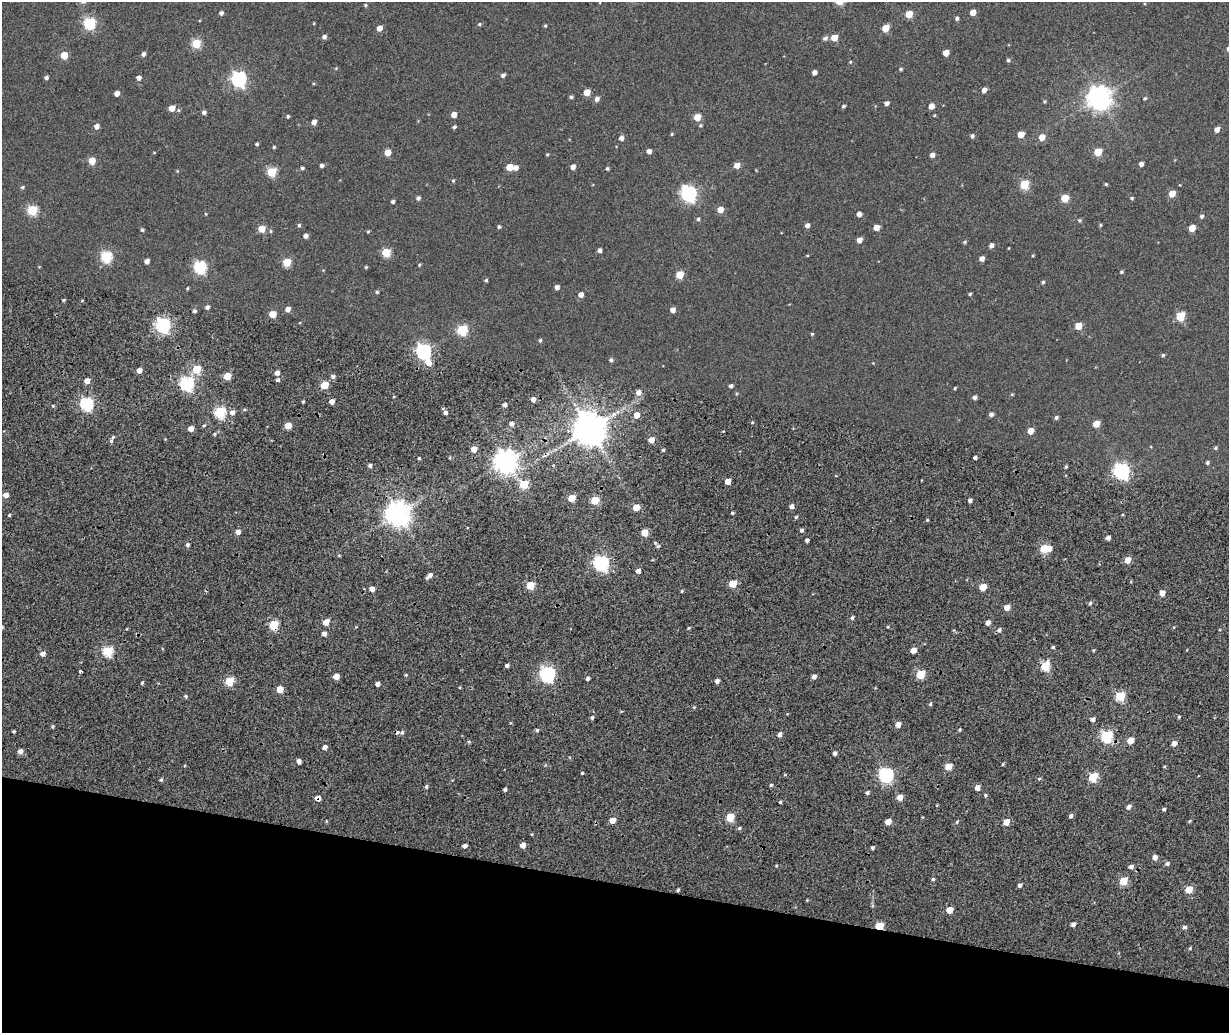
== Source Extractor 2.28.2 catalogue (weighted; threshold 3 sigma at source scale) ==
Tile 11 of 4 x 3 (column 3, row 3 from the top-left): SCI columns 2574-3800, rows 394-1424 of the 5147 x 3851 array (HDU 1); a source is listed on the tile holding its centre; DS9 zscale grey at full resolution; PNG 1231 x 1035 px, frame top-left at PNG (2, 2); no overlay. Shown black and unused: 15% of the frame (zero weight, under 2 of 4 exposures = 9% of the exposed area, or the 3 px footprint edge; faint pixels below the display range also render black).
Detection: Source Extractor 2.28.2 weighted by HDU 2 'WHT'; one run over the whole footprint, this tile lists its part. Background 0.0816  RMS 0.044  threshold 0.198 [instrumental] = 3 sigma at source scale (4.5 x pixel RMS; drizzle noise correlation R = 1.50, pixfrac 1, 0.0396/0.0396 arcsec/px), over >= 5 px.
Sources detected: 302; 2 cosmic-ray / hot-pixel residue — not listed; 1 inside a brighter listed object's ellipse — not listed separately; the other 299 listed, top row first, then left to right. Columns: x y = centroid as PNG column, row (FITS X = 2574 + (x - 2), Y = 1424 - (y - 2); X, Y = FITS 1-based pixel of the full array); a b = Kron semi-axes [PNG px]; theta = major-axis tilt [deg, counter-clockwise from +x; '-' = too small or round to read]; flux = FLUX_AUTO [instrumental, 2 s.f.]
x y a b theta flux
365 5 5 3 - 4.4
973 12 5 4 - 31
221 13 5 4 - 9.1
909 14 5 5 - 68
957 18 4 4 - 7.5
90 23 6 6 - 350
479 24 4 4 - 5.1
545 26 4 3 - 3.8
380 28 5 4 - 29
886 28 5 5 - 69
324 37 5 4 - 12
825 38 6 5 - 9.7
834 38 5 5 - 49
196 43 5 5 - 150
946 53 5 4 - 39
143 54 5 4 - 11
64 55 5 5 - 79
1008 60 4 4 - 6
850 62 4 4 - 3.9
336 68 5 3 - 2.9
901 69 4 4 - 4.9
814 72 4 4 - 15
503 75 4 4 - 11
46 78 4 4 - 9.8
139 78 5 4 - 16
239 79 6 6 - 830
984 90 4 4 - 20
587 92 5 5 - 57
117 93 4 4 - 21
571 97 4 3 - 6
1099 98 8 8 - 3000
1145 98 5 4 - 4.4
597 99 5 5 - 15
1044 101 4 4 - 3.9
887 103 4 4 - 13
843 106 4 4 - 5.8
931 106 5 4 - 31
172 108 5 4 - 39
178 110 5 4 - 4.6
204 112 4 4 - 10
454 114 5 4 - 26
288 116 4 3 - 5.3
697 117 5 5 - 64
314 122 5 4 - 21
700 125 5 5 - 4.9
96 126 5 4 - 20
454 127 4 4 - 6.6
1217 129 5 4 - 21
672 134 4 3 - 3.7
1021 134 5 4 - 45
972 136 5 4 - 8.3
1042 137 5 5 - 37
621 138 5 4 - 18
257 144 4 3 - 5.5
274 147 4 4 - 4
649 151 4 4 - 15
388 152 5 5 - 57
1098 152 5 5 - 82
154 153 4 3 - 2.3
547 154 4 3 - 3.5
932 155 5 4 - 16
92 161 5 5 - 58
1141 164 4 4 - 13
322 165 4 4 - 9.8
737 165 5 4 - 32
509 167 5 5 - 52
573 167 5 5 - 17
302 168 4 4 - 6.6
516 168 5 5 - 18
607 168 4 3 - 5.4
272 172 5 5 - 180
453 180 5 4 - 4.2
1024 184 5 5 - 160
1106 184 4 4 - 4
22 187 5 5 - 5.5
689 194 7 6 - 910
1172 194 5 4 - 46
418 198 5 5 - 9
1065 198 5 5 - 86
1132 198 4 4 - 4.8
393 202 4 3 - 8.1
720 209 5 5 - 37
32 210 5 5 - 220
206 214 4 3 - 2.8
859 214 4 4 - 17
1201 216 5 4 - 8
698 219 5 4 - 6
1079 220 5 4 - 5
299 225 5 4 - 5.2
807 225 4 4 - 15
1100 225 5 3 - 3.5
499 227 4 4 - 5.7
876 227 5 4 - 34
1192 228 5 4 - 50
262 229 5 5 - 70
142 230 3 3 - 6
271 231 5 3 - 3.8
368 232 4 4 - 3.4
306 236 4 4 - 16
859 240 5 4 - 21
965 242 5 4 - 4.5
991 245 4 4 - 13
1009 248 4 2 - 1.9
599 250 4 4 - 12
386 252 5 5 - 140
106 256 6 6 - 300
1033 256 4 3 - 3
982 258 5 4 - 18
147 261 4 4 - 19
287 262 5 5 - 130
419 265 5 4 - 4.1
200 267 6 6 - 450
366 267 3 3 - 4
1121 272 4 4 - 4.8
680 275 5 5 - 83
486 280 4 4 - 4.8
1043 282 4 4 - 5.1
557 287 4 4 - 15
187 288 4 3 - 3.6
377 292 4 4 - 5.1
970 294 4 3 - 4
581 295 5 4 - 20
63 300 3 3 - 4.3
207 307 5 5 - 9.5
288 309 5 4 - 22
673 310 4 4 - 21
195 311 4 4 - 8.5
273 314 5 5 - 56
1180 316 6 5 - 130
163 325 6 6 - 820
1078 326 5 5 - 62
462 330 6 5 - 230
812 334 4 4 - 3.5
540 340 5 4 - 5.2
423 351 6 6 - 840
1163 355 5 4 - 4.9
611 360 5 5 - 8.2
429 363 11 6 -65 29
873 363 3 3 - 2.1
197 369 5 5 - 140
139 370 4 4 - 22
277 373 4 4 - 19
227 376 5 4 - 81
333 377 5 5 - 11
278 380 4 4 - 8.2
87 381 5 4 - 25
187 384 6 6 - 690
325 385 5 4 - 100
731 386 4 4 - 8.7
955 388 3 3 - 3.5
638 392 6 5 - 23
1012 394 4 4 - 3.2
974 397 5 4 - 10
533 399 5 5 - 16
303 402 3 3 - 4.7
332 402 4 4 - 24
87 404 6 6 - 560
505 405 4 4 - 11
220 412 5 5 - 350
232 412 6 5 - 18
445 412 5 5 - 11
991 414 5 4 - 11
637 415 5 5 - 30
1056 417 5 4 - 7.7
511 423 5 4 - 13
1096 424 5 5 - 51
288 426 5 4 - 57
191 429 5 5 - 25
589 429 9 9 - 8700
1030 431 5 4 - 38
215 434 5 3 - 4.5
651 440 5 4 - 37
111 441 6 5 - 7.1
1216 448 5 4 - 5
474 449 5 4 - 38
663 450 4 4 - 5.3
975 457 3 3 - 8.1
419 458 4 3 - 4.1
506 461 8 7 - 3300
1207 462 4 4 - 6.7
370 465 4 4 - 9.4
1066 466 4 3 - 4.7
1121 471 7 6 - 940
728 481 4 4 - 37
524 484 5 5 - 130
6 495 5 4 - 25
572 498 5 4 - 65
595 500 5 5 - 120
970 500 4 4 - 10
792 506 4 4 - 15
636 507 5 4 - 53
732 513 4 3 - 4.2
398 514 8 8 - 3700
9 515 4 3 - 4.4
796 517 4 4 - 4.8
927 520 4 3 - 3.5
802 530 4 4 - 8.1
238 532 5 4 - 23
644 532 5 5 - 69
1108 538 4 3 - 15
807 540 3 3 - 7.9
187 545 5 4 - 8.1
658 546 5 4 - 5.4
1044 549 6 5 - 120
1127 560 5 5 - 41
601 563 6 6 - 790
638 571 5 4 - 16
429 576 7 4 41 17
733 584 5 5 - 88
530 585 5 5 - 110
983 587 5 4 - 61
372 589 4 4 - 25
1162 593 5 4 - 28
1090 603 5 4 - 5.9
1007 607 5 4 - 34
852 618 4 3 - 7.5
326 622 6 5 - 32
988 623 4 4 - 16
274 625 5 5 - 170
688 628 4 3 - 3.5
324 634 4 4 - 16
1053 647 3 3 - 5.6
913 650 5 4 - 31
108 651 5 5 - 240
43 654 5 4 - 20
507 666 4 4 - 10
1045 666 6 5 - 160
80 671 3 3 - 8.9
547 674 6 6 - 790
920 674 5 5 - 160
336 676 4 4 - 41
814 677 5 4 - 15
587 678 4 3 - 9.9
229 681 5 5 - 160
717 681 4 4 - 13
142 683 5 3 - 4.5
377 684 4 4 - 15
280 689 5 4 - 59
186 696 5 3 - 5.1
1120 696 5 5 - 200
930 704 4 4 - 4.8
1179 717 4 4 - 4.4
592 718 5 4 - 6.2
1092 719 4 4 - 12
898 724 5 4 - 28
53 726 4 4 - 5
537 730 4 3 - 6.8
960 730 4 3 - 4.9
14 731 3 3 - 4.8
402 733 5 4 - 7.2
779 734 4 4 - 14
1107 736 6 5 - 380
1130 740 5 4 - 50
469 742 5 3 - 4.4
1174 743 5 4 - 24
325 747 5 4 - 16
20 751 5 5 - 17
835 753 4 4 - 12
299 761 4 4 - 15
1003 764 4 3 - 3.7
948 767 5 4 - 63
582 773 3 3 - 4
886 775 6 6 - 680
1093 777 5 5 - 150
1039 779 5 3 - 4.4
161 780 4 4 - 5.8
771 785 4 4 - 5.4
426 787 5 4 - 7.5
977 787 5 4 - 22
505 789 3 3 - 7.3
867 793 5 4 - 7
985 795 4 4 - 5
900 797 5 5 - 29
318 798 5 5 - 24
780 802 3 3 - 5.3
1128 807 5 4 - 13
1164 809 3 3 - 7.3
1071 816 5 4 - 8.7
730 817 5 5 - 110
612 820 5 4 - 39
888 822 5 4 - 33
957 822 5 4 - 5.3
1006 822 5 4 - 47
739 828 5 4 - 5.8
523 845 5 4 - 23
465 846 4 4 - 15
872 848 4 4 - 7
1155 857 5 5 - 18
1167 864 5 5 - 9.4
1131 867 5 5 - 14
933 879 4 4 - 5.9
1123 881 5 5 - 110
1019 885 4 4 - 9.4
1189 889 5 5 - 65
678 890 3 3 - 5.5
949 910 5 5 - 46
1073 924 4 4 - 12
879 926 5 4 - 130
1185 927 5 4 - 9.3
Overlapping masked pixels (flux is a lower limit): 3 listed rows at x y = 274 625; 318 798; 879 926